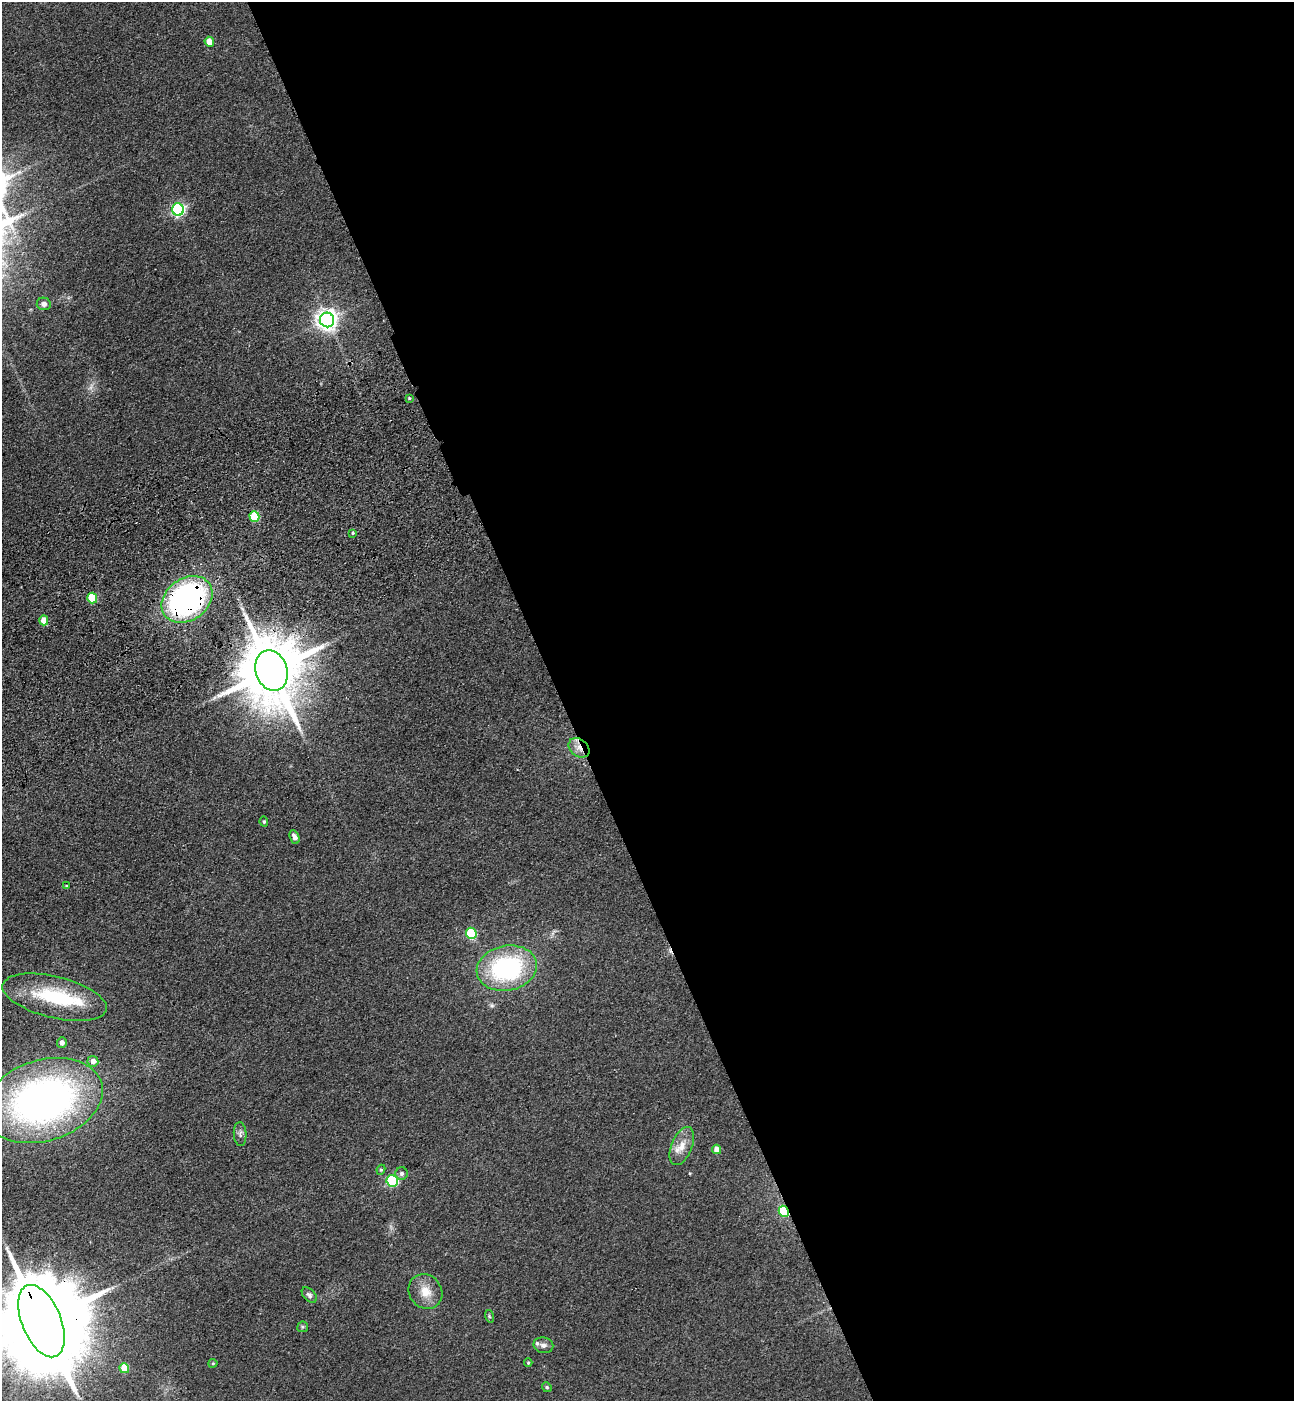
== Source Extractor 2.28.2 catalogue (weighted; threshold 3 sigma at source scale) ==
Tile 8 of 4 x 4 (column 4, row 2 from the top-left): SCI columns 4225-5516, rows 2911-4309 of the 5732 x 5819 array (HDU 1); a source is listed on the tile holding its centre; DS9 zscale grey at full resolution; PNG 1296 x 1403 px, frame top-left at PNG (2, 2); each listed source drawn as its Kron ellipse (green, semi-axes under 4 px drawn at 4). Shown black and unused: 57% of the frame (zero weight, under 3 of 4 exposures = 6% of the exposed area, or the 3 px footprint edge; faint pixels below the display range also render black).
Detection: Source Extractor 2.28.2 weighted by HDU 2 'WHT'; one run over the whole footprint, this tile lists its part. Background 0.192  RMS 0.0084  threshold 0.038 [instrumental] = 3 sigma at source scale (4.5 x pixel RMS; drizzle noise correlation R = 1.50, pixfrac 1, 0.05/0.05 arcsec/px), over >= 5 px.
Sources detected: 40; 1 too faint to see at this stretch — neither listed nor drawn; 1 inside a brighter listed object's ellipse — not listed separately; the other 38 listed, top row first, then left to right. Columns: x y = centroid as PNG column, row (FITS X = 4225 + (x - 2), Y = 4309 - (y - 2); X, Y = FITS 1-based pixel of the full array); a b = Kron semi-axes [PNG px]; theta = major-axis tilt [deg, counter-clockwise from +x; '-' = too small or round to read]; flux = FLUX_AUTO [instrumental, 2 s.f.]
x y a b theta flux
209 42 5 4 - 12
178 210 6 6 - 170
44 304 7 6 - 3.3
327 320 7 7 - 570
409 398 3 3 - 0.88
254 517 5 5 - 41
353 533 4 4 - 1.1
92 598 5 5 - 34
187 599 27 21 36 230
44 620 5 4 - 14
271 670 20 15 -71 7200
579 748 11 8 -38 6.5
264 822 5 4 - 1.2
294 837 7 4 -65 5
66 886 3 3 - 0.85
471 933 6 5 - 40
507 968 30 22 12 120
55 997 53 20 -14 63
62 1043 5 5 - 3.7
93 1061 5 5 - 5.6
43 1101 61 40 17 380
240 1134 12 6 -87 3
682 1146 20 10 68 10
717 1149 5 4 - 9.2
381 1170 5 4 - 1.3
402 1174 6 6 - 2.6
392 1181 6 6 - 88
784 1211 6 5 - 49
425 1292 18 16 -52 14
309 1295 9 6 -47 2.4
489 1316 6 4 -72 1.2
41 1321 38 19 -67 21000
303 1327 5 5 - 1.2
543 1345 10 8 -12 4.4
213 1363 4 4 - 0.97
528 1363 4 4 - 0.91
124 1368 5 5 - 20
547 1387 5 4 - 1.2
Overlapping masked pixels (flux is a lower limit): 5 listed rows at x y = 187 599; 271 670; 579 748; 784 1211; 41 1321
Isophote crosses this tile's border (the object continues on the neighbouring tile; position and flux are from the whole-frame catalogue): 1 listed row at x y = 41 1321